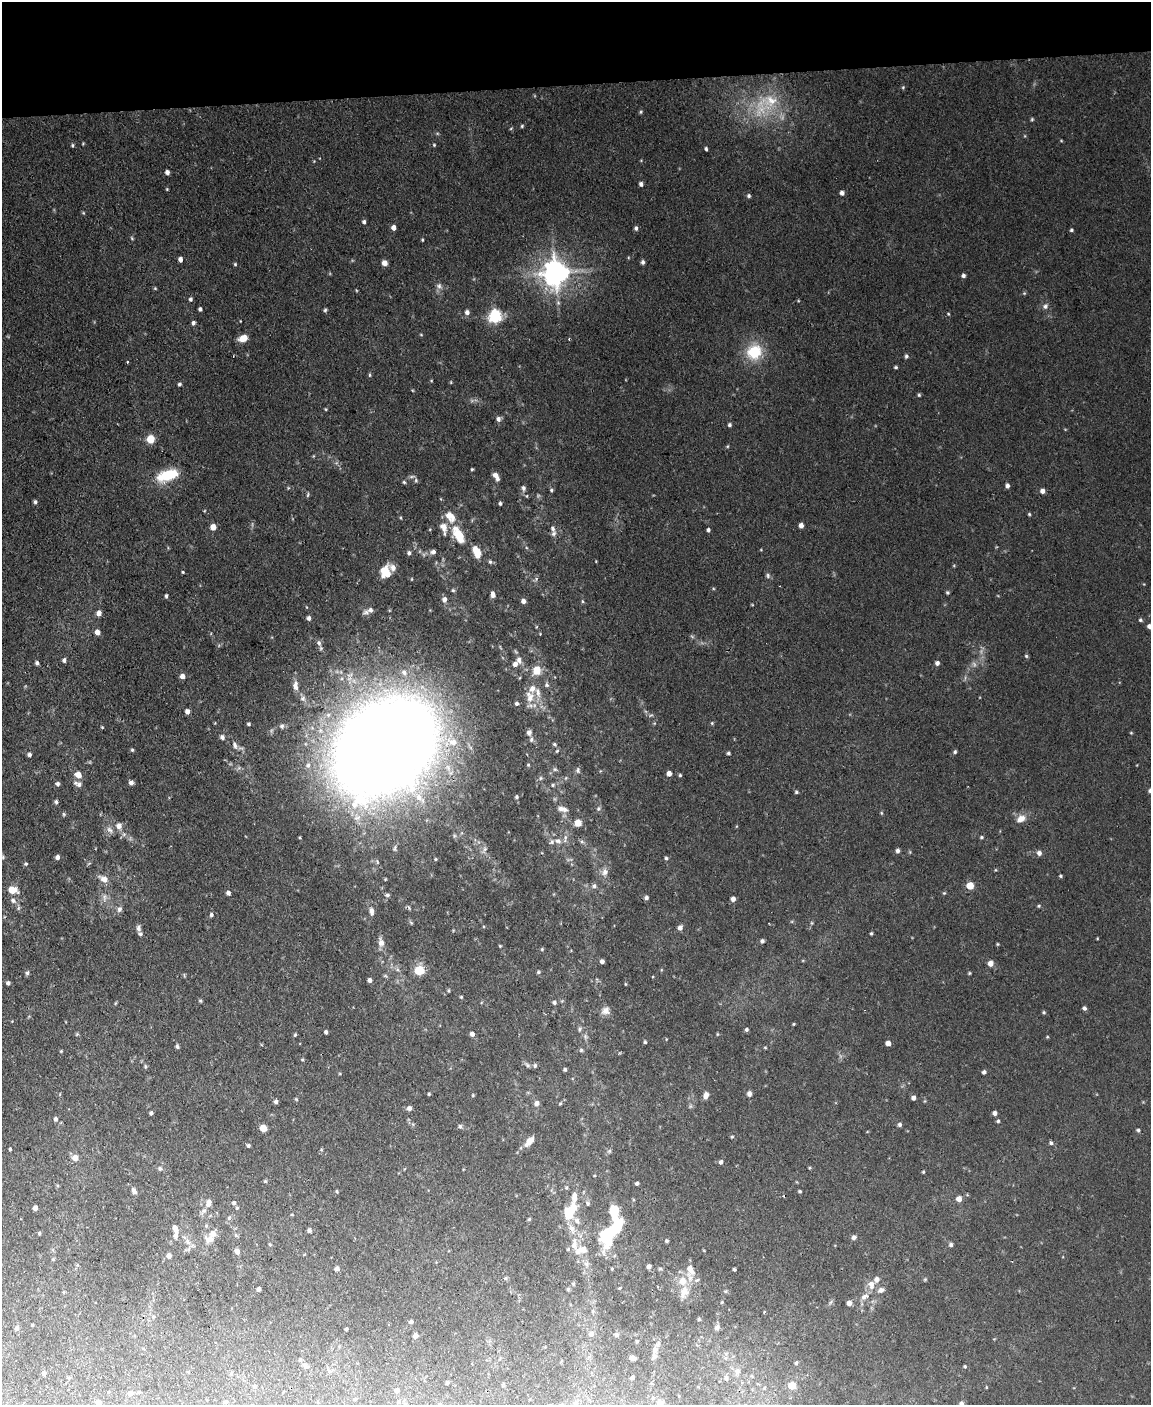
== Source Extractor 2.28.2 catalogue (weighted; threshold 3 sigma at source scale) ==
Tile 3 of 4 x 3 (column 3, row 1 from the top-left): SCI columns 2299-3447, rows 3041-4443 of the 4596 x 4572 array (HDU 1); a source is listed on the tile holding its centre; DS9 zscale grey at full resolution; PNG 1153 x 1407 px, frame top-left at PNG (2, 2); no overlay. Shown black and unused: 6% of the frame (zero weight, under 2 of 3 exposures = <1% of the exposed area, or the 3 px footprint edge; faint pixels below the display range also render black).
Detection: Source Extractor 2.28.2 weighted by HDU 2 'WHT'; one run over the whole footprint, this tile lists its part. Background 0.0545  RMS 0.0055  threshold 0.0245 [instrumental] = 3 sigma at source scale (4.5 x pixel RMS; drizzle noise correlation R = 1.50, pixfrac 1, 0.05/0.05 arcsec/px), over >= 5 px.
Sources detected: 389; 6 too faint to see at this stretch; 2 inside a brighter object's white glare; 1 cosmic-ray / hot-pixel residue — not listed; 30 inside a brighter listed object's ellipse — not listed separately; the other 350 listed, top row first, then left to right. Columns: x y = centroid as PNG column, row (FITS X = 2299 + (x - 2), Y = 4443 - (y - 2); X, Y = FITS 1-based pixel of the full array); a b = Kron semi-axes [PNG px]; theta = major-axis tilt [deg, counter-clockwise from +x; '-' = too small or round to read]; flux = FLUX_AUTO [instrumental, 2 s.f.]
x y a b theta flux
903 87 5 4 - 0.73
770 101 27 21 42 24
641 112 5 4 - 0.69
1032 119 5 4 - 0.74
522 126 4 4 - 0.69
511 128 5 3 - 0.51
1061 141 5 3 - 0.5
83 143 4 3 - 0.51
72 145 4 4 - 0.81
434 145 4 4 - 0.57
706 149 4 3 - 1
167 172 5 4 - 2.4
641 184 5 4 - 1.6
167 189 4 3 - 0.51
842 193 5 4 - 2
749 196 5 5 - 1.1
83 213 5 4 - 0.61
364 222 5 4 - 1.3
394 227 5 4 - 3
636 228 6 4 -88 1.4
1071 230 4 4 - 0.85
132 238 5 4 - 0.66
422 240 4 3 - 0.59
180 259 5 4 - 2.6
643 262 5 4 - 1.5
384 263 5 5 - 4.2
235 264 4 3 - 0.71
556 273 8 8 - 770
963 275 4 4 - 1.5
439 286 9 8 - 2.4
155 288 4 4 - 0.65
356 290 5 3 - 0.5
1024 293 4 4 - 0.71
190 299 5 5 - 1.2
1045 306 8 7 - 2.2
200 309 4 4 - 1.4
325 310 5 4 - 0.99
467 312 6 5 - 2.2
495 316 6 6 - 100
193 323 5 4 - 1.5
421 335 5 3 - 0.49
243 338 8 6 18 6.8
569 339 3 3 - 0.64
754 352 15 14 - 24
906 356 5 5 - 1.2
127 362 3 2 - 0.64
896 367 5 3 - 0.85
369 375 5 3 - 0.71
451 382 5 3 - 0.51
179 384 4 4 - 1.1
919 395 5 4 - 0.79
326 409 4 4 - 0.54
498 419 7 6 - 2.1
729 425 4 4 - 1.1
150 439 7 6 - 10
728 446 5 3 - 0.56
472 469 4 3 - 0.63
167 475 25 12 17 21
412 476 10 4 5 1.2
496 476 9 5 -57 3.5
416 480 7 5 -89 0.95
404 482 5 4 - 0.79
1007 485 5 4 - 1.9
288 488 5 4 - 0.59
523 488 9 6 -76 2.1
551 490 4 4 - 0.93
1042 491 5 5 - 2.6
308 495 7 3 81 0.78
35 502 4 4 - 1.2
500 503 4 4 - 1.1
1029 514 4 4 - 0.66
401 518 5 3 - 0.51
801 525 4 4 - 2.8
213 527 6 5 - 4.5
708 530 4 4 - 1.3
553 533 9 6 58 2
458 535 24 12 -60 14
761 550 4 3 - 0.41
433 552 8 6 9 2.1
477 552 11 6 -66 11
409 553 5 5 - 1.4
596 561 4 2 - 0.38
490 562 6 5 - 1
384 570 11 8 39 6.9
183 572 3 3 - 0.6
768 576 7 6 - 1.3
536 579 6 5 - 1.3
453 590 5 5 - 0.94
947 592 5 4 - 0.85
493 594 8 5 -86 2.5
166 596 4 3 - 1.1
444 599 7 6 - 2.7
523 601 5 5 - 2.5
582 601 5 4 - 0.71
366 612 10 8 4 2
99 613 6 5 - 3.5
309 618 5 4 - 1.6
1140 620 5 5 - 0.94
1149 626 5 5 - 2.2
536 627 4 3 - 0.48
97 632 6 5 - 3
692 636 6 4 -20 0.85
319 643 9 6 -63 1.8
1026 656 5 4 - 0.78
64 660 5 5 - 1.6
519 660 12 8 -74 3.2
37 663 5 4 - 1.3
937 663 5 4 - 2.1
537 670 9 8 - 9.1
182 676 5 5 - 3
547 685 7 5 -54 1.3
295 686 13 6 90 3.2
530 697 18 11 -83 8.3
303 698 7 7 - 1.8
517 703 5 4 - 1.3
187 711 5 4 - 2.5
651 715 6 4 18 0.83
712 723 5 5 - 0.73
249 724 3 3 - 0.79
282 726 6 6 - 1.2
102 727 4 3 - 0.56
529 732 7 6 - 2
1131 733 4 4 - 0.52
222 737 7 6 - 1.7
531 739 8 6 84 1.5
555 744 5 5 - 0.95
235 745 11 6 -66 2.6
385 747 91 69 40 1400
132 750 5 4 - 0.77
557 751 6 4 44 0.74
955 752 5 5 - 1
728 753 5 4 - 0.99
29 754 5 5 - 1.6
528 765 4 4 - 0.62
555 769 7 5 -21 1
578 770 8 6 -79 1.4
669 773 5 4 - 3.6
78 775 9 8 - 4.7
680 775 4 4 - 0.73
541 778 5 5 - 0.88
131 783 5 5 - 2.3
57 784 5 5 - 1.6
79 784 9 8 - 2.5
553 785 6 4 17 1
796 792 4 4 - 0.9
517 797 5 5 - 0.99
56 802 5 5 - 1.3
564 809 10 8 -15 2.6
598 809 6 6 - 1.3
881 813 5 4 - 0.65
64 814 6 4 -48 0.86
1021 819 14 10 33 5
578 822 8 8 - 4.7
119 826 8 7 - 3.7
110 830 12 8 -42 2.8
300 837 4 3 - 0.48
981 837 5 4 - 0.82
558 841 11 8 -21 3.7
582 842 6 4 -19 1
395 848 9 6 81 1.5
484 850 11 5 59 1.8
897 851 5 4 - 1.7
1039 853 6 5 - 2.3
3 857 6 4 -87 0.83
57 857 4 4 - 2.1
666 858 4 4 - 0.98
26 864 5 5 - 0.89
605 872 10 9 - 3.4
1060 876 4 4 - 0.8
104 879 13 8 -30 4.5
594 886 7 6 - 1.6
970 886 5 5 - 16
12 890 10 7 -13 7.6
228 893 5 4 - 1.7
944 893 5 4 - 0.63
387 895 7 5 6 1.3
104 897 13 7 90 3.3
646 897 5 4 - 1.6
733 899 5 5 - 2.3
13 900 9 7 -51 2.6
1039 906 6 4 22 0.78
119 909 8 6 67 2
371 911 11 6 -82 3
211 915 5 4 - 1.2
139 928 9 5 -83 1.9
680 928 6 5 - 2.2
871 933 4 3 - 0.77
762 941 5 5 - 1.4
381 942 11 7 -82 4
997 944 4 4 - 0.59
500 946 4 3 - 0.55
542 949 4 4 - 0.66
602 961 4 4 - 2.2
990 963 6 5 - 3.7
419 970 6 5 - 36
538 972 5 4 - 0.85
27 973 6 4 81 1.3
969 973 4 3 - 0.62
184 975 6 4 -80 0.61
369 980 4 4 - 2
8 983 4 4 - 1.4
625 984 5 3 - 0.51
449 990 5 5 - 0.73
461 997 4 4 - 0.63
200 1001 5 4 - 0.81
554 1002 6 5 - 1.3
116 1003 5 3 - 0.56
1084 1008 5 5 - 1.5
605 1011 12 10 33 3.8
1044 1012 5 4 - 0.78
793 1024 3 3 - 0.54
579 1029 7 5 82 1.1
746 1030 4 4 - 1.1
326 1032 4 4 - 1.3
77 1034 5 4 - 0.71
472 1034 5 5 - 2
717 1034 5 3 - 0.52
295 1035 5 4 - 0.72
585 1037 8 6 -71 1.5
1047 1037 5 3 - 0.55
645 1042 3 3 - 0.88
888 1043 4 4 - 3.8
177 1046 5 4 - 1.2
765 1047 5 3 - 0.54
581 1050 6 5 - 1
61 1051 4 4 - 0.53
302 1060 5 3 - 0.59
527 1065 11 5 -35 1.4
535 1065 6 5 - 1.1
145 1066 5 5 - 0.86
565 1069 4 4 - 1.1
984 1072 5 4 - 1.4
60 1094 5 3 - 0.46
429 1094 3 3 - 0.67
749 1094 6 5 - 2.4
473 1095 5 4 - 0.6
706 1095 7 5 76 3.4
913 1098 4 4 - 2.2
296 1099 5 3 - 0.54
276 1102 4 4 - 1.6
536 1103 6 6 - 2.6
560 1103 5 4 - 0.66
409 1108 5 5 - 2.1
151 1113 4 3 - 1.3
995 1113 4 4 - 2.4
55 1119 6 5 - 1.4
998 1121 4 4 - 0.94
899 1124 5 5 - 1.5
460 1126 6 5 - 1.2
263 1128 6 5 - 5.5
1138 1130 5 4 - 0.91
732 1137 5 4 - 0.61
529 1141 15 7 47 5.3
1051 1143 5 5 - 1.3
248 1145 4 4 - 1.2
10 1149 3 3 - 0.84
609 1151 6 5 - 1
75 1158 6 6 - 4.4
721 1162 5 4 - 1.4
160 1168 6 6 - 1.3
923 1172 4 3 - 0.61
265 1181 5 4 - 0.67
637 1183 4 3 - 1.2
566 1187 6 4 89 0.89
134 1191 9 6 -61 1.8
337 1191 4 3 - 0.62
800 1191 3 3 - 0.71
574 1197 19 8 84 5.8
959 1199 6 6 - 3.7
208 1203 10 7 78 3.1
234 1203 5 5 - 1.1
588 1203 6 5 - 1
35 1208 4 4 - 2.6
568 1213 12 9 -74 12
229 1218 5 5 - 0.85
529 1219 4 4 - 0.68
577 1221 10 7 -64 2.6
175 1229 9 5 -71 3.1
309 1230 4 4 - 1.6
607 1232 33 13 84 30
39 1233 4 3 - 0.74
213 1234 9 7 60 4
236 1235 7 4 -45 0.76
854 1237 6 5 - 1.8
667 1241 4 4 - 0.97
188 1242 8 6 -55 2.5
270 1244 5 3 - 0.64
574 1244 24 10 -82 8.1
951 1245 5 5 - 1.4
237 1251 5 5 - 2.8
169 1256 6 5 - 2.1
53 1259 5 4 - 0.61
587 1264 8 7 - 2.1
649 1267 4 4 - 1.9
337 1268 5 5 - 2
734 1269 3 3 - 0.8
690 1270 15 9 -71 6.5
506 1278 5 5 - 0.87
683 1281 13 12 - 8
573 1284 6 5 - 0.92
871 1285 13 10 -86 4.7
619 1288 4 3 - 0.48
258 1289 4 4 - 1.8
568 1289 5 5 - 0.81
881 1290 9 6 20 2.4
726 1291 5 4 - 0.72
864 1297 12 8 31 3.5
722 1302 4 3 - 0.5
849 1303 5 4 - 2.9
593 1311 6 5 - 1.1
764 1312 4 3 - 0.51
153 1316 6 5 - 1
699 1319 4 4 - 0.68
411 1322 5 4 - 1.3
32 1325 3 3 - 0.57
717 1327 6 5 - 2.4
17 1328 6 5 - 1.7
346 1329 3 3 - 0.86
591 1334 8 7 - 2.5
616 1335 6 5 - 1.4
415 1336 5 5 - 2.4
637 1341 4 4 - 0.63
655 1350 11 7 67 3.2
632 1358 5 4 - 2.8
796 1363 6 4 75 1
305 1366 9 5 -37 1.7
965 1366 4 3 - 0.67
737 1371 10 8 72 3.1
44 1373 5 4 - 1.3
231 1373 6 4 73 0.68
752 1376 5 4 - 0.69
68 1378 6 4 -1 0.68
632 1378 4 3 - 1
726 1378 7 7 - 2
447 1383 4 3 - 0.77
758 1384 6 3 -18 0.67
255 1386 6 5 - 0.96
792 1386 5 5 - 18
986 1387 4 3 - 0.44
764 1388 6 5 - 1
397 1390 5 5 - 1.4
130 1393 6 6 - 1.7
355 1399 4 3 - 0.67
98 1402 5 5 - 2.3
225 1402 5 4 - 0.57
398 1402 5 4 - 0.66
660 1402 10 8 4 2.9
575 1403 7 5 20 1.4
405 1404 5 5 - 0.69
961 1404 5 5 - 1.9
Overlapping masked pixels (flux is a lower limit): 1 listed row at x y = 385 747
Isophote crosses this tile's border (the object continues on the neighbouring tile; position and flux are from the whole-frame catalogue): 3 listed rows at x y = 1149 626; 405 1404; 961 1404